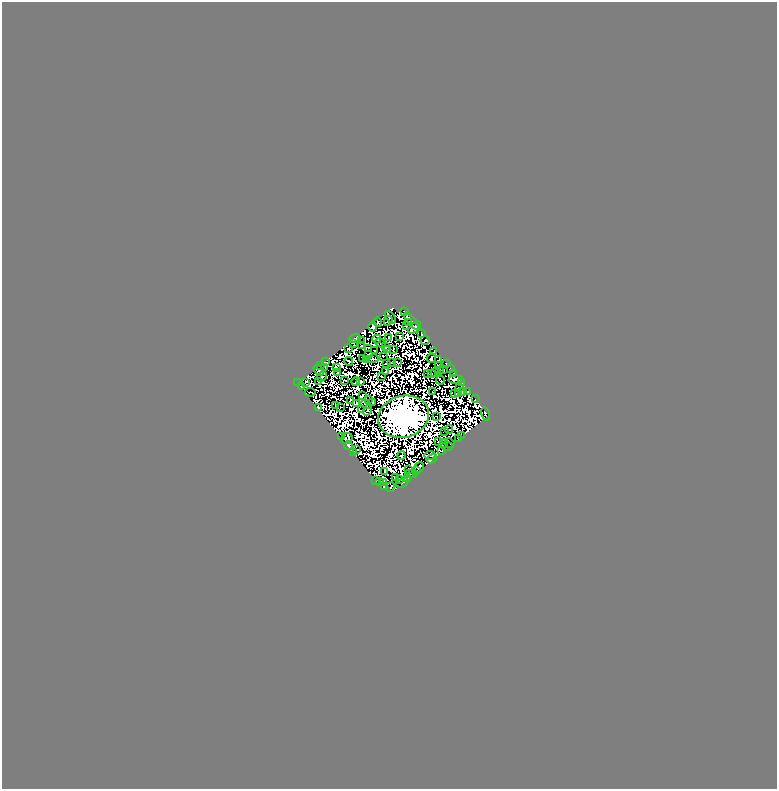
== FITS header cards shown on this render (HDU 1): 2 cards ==
NAXIS1  =                  775
NAXIS2  =                  787

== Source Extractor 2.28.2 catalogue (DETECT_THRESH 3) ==
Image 775 x 787 px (HDU 1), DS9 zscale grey, 1 PNG px = 1 image px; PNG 779 x 791 px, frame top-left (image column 1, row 787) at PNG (2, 2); each listed source drawn as its Kron ellipse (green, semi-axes under 4 px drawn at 4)
Background 0.0383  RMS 4.4e-06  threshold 1.32e-05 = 3 sigma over >= 5 px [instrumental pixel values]
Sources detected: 239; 120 with non-positive FLUX_AUTO (blend fragments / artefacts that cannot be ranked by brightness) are neither listed nor drawn; the other 119 listed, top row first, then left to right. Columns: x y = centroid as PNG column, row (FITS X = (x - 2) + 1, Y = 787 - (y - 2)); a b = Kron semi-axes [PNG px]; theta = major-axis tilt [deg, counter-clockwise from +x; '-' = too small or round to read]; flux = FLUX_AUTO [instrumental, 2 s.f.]
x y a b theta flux
405 312 2 2 - 0.55
391 317 7 2 -49 0.85
388 321 5 3 - 1.8
411 321 10 3 -50 0.011
378 322 4 2 - 0.62
409 323 2 2 - 0.41
406 325 3 2 - 0.99
373 327 5 3 - 0.7
415 328 8 3 41 8.2
421 334 2 2 - 1.4
388 337 2 2 - 1
400 337 4 2 - 0.7
355 338 6 3 22 2.6
377 339 4 2 - 0.87
425 340 5 2 - 3
361 341 3 2 - 0.0035
381 343 5 2 - 0.23
353 344 3 2 - 1.2
361 345 2 2 - 0.98
386 347 3 2 - 1.1
369 348 4 3 - 1.5
348 349 3 2 - 1.9
393 349 3 2 - 0.65
388 350 3 2 - 0.95
374 351 3 2 - 0.24
434 352 4 2 - 0.43
369 354 3 2 - 0.28
383 356 3 2 - 1.7
363 358 4 2 - 0.56
431 358 5 2 - 1.1
366 359 3 2 - 0.3
373 359 6 2 15 0.21
439 360 3 2 - 0.74
349 361 4 3 - 0.73
325 362 4 2 - 1.8
391 362 3 2 - 1
387 363 3 3 - 1.4
397 363 2 2 - 0.82
446 363 2 2 - 0.73
321 365 2 2 - 0.7
438 366 2 2 - 0.28
325 367 3 2 - 2.1
336 368 3 2 - 1.4
450 368 3 2 - 0.42
319 370 6 4 -42 2.7
440 370 3 2 - 0.79
443 370 3 2 - 1.1
337 372 3 2 - 0.89
385 372 3 2 - 0.33
435 372 3 2 - 2
427 373 3 2 - 1.1
454 373 3 2 - 0.93
432 374 3 2 - 0.37
322 377 5 2 - 1.5
382 377 3 2 - 0.74
456 379 7 3 -1 4.2
345 380 3 2 - 0.89
440 380 4 2 - 1.5
361 381 3 2 - 0.57
305 382 3 2 - 1.9
319 382 3 2 - 0.39
356 382 4 2 - 0.75
298 383 3 2 - 0.77
462 383 2 2 - 1.6
301 387 3 2 - 0.43
459 388 3 2 - 1.1
433 391 3 2 - 0.51
310 392 5 2 - 0.59
462 392 3 2 - 0.034
468 392 3 2 - 3.1
458 393 2 2 - 0.33
455 394 3 2 - 0.47
363 395 4 3 - 0.67
368 399 3 2 - 0.6
475 399 2 2 - 0.55
350 401 2 2 - 0.57
373 402 4 2 - 0.62
356 403 3 2 - 0.035
366 404 5 2 - 1.3
335 406 3 2 - 0.23
340 407 3 2 - 0.55
318 408 4 3 - 1.6
362 410 2 2 - 0.14
367 410 6 2 54 0.48
485 414 7 2 -76 0.23
404 417 26 21 16 11000
437 417 2 2 - 1.2
449 429 4 2 - 0.54
445 431 3 2 - 0.24
461 435 3 2 - 0.46
341 436 4 2 - 1.9
458 438 3 2 - 1.4
347 439 6 5 - 1.2
439 441 2 2 - 1
444 443 4 2 - 1.1
450 443 5 2 - 1.1
348 445 4 3 - 3.5
447 446 6 3 -3 3.8
357 449 3 2 - 0.019
442 451 3 2 - 0.84
354 452 3 2 - 2.7
402 455 4 2 - 0.36
430 455 6 4 2 0.057
432 459 5 3 - 1.1
419 468 6 4 48 3.9
409 469 2 2 - 0.68
385 471 3 2 - 1.4
416 471 3 3 - 4.4
413 473 4 2 - 0.56
409 474 3 2 - 2.2
395 478 2 2 - 0.7
407 478 3 3 - 0.063
400 479 3 2 - 1.7
376 480 2 2 - 0.24
379 481 4 2 - 0.95
384 482 3 2 - 1.2
402 483 6 3 28 0.54
385 487 3 3 - 1.9
390 487 5 2 - 0.18
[120 non-positive-flux detections neither listed nor drawn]